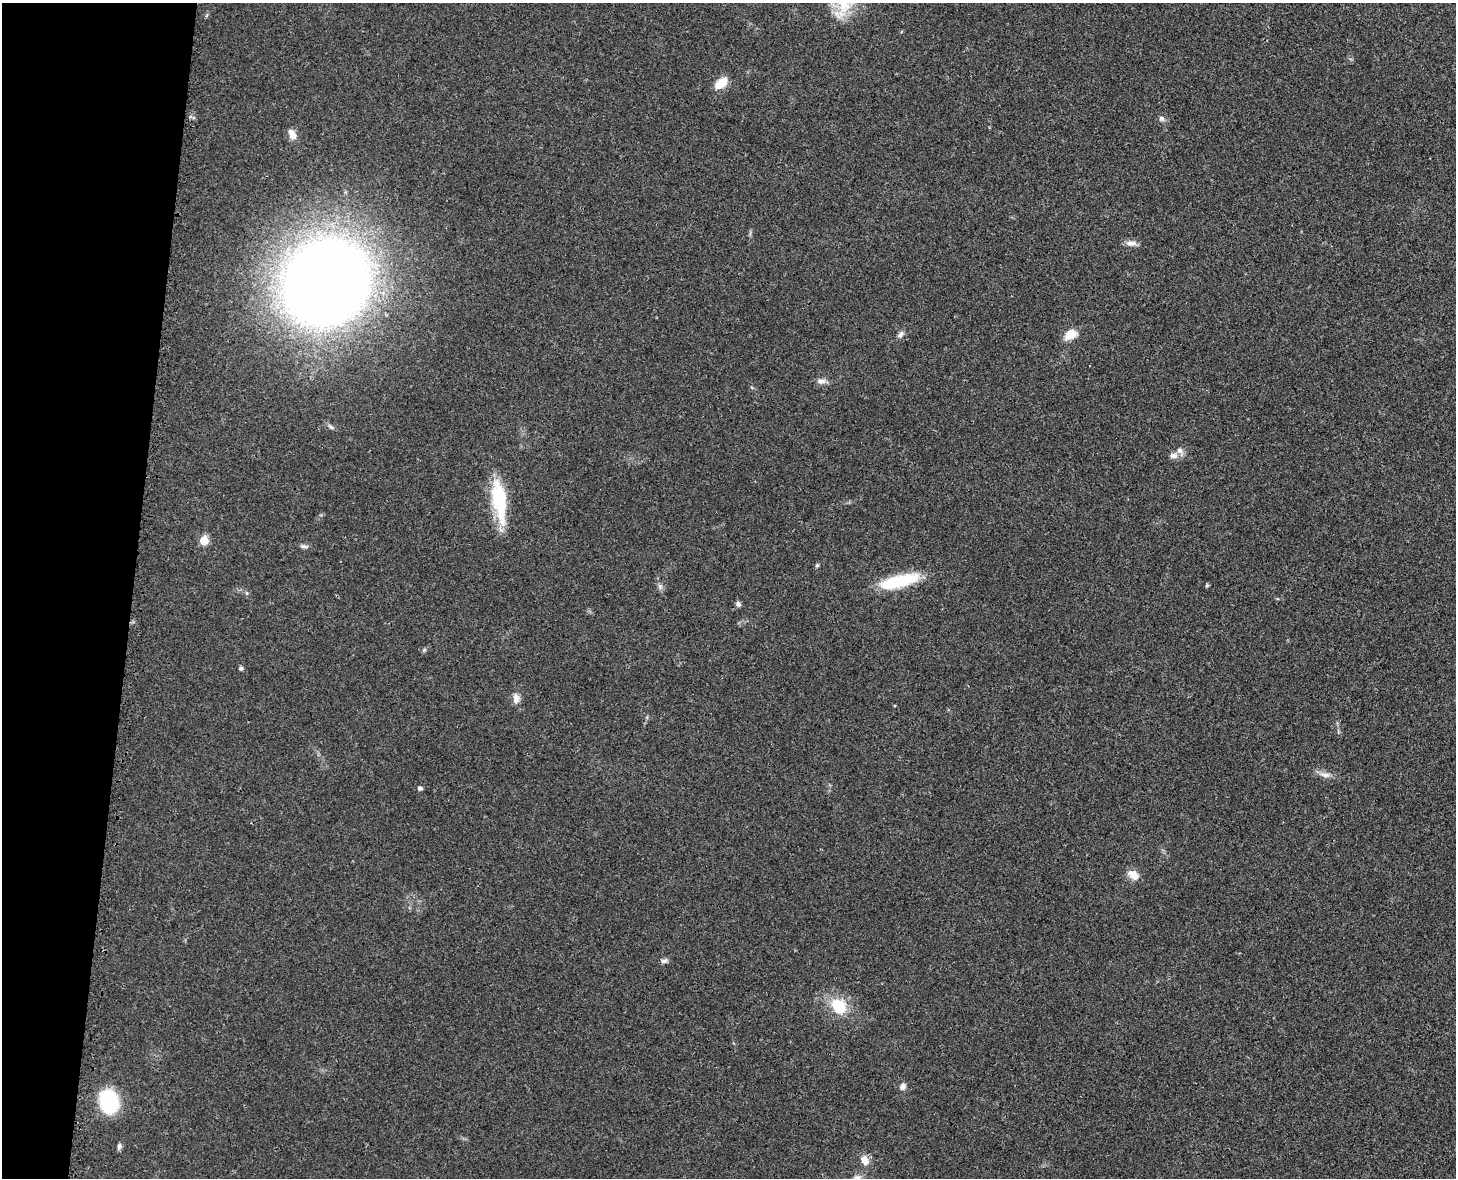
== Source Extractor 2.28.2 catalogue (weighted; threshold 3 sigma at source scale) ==
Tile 7 of 3 x 4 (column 1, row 3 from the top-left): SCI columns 193-1646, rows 1262-2437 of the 4860 x 4873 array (HDU 1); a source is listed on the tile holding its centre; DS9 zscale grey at full resolution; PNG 1458 x 1180 px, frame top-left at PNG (2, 3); no overlay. Shown black and unused: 9% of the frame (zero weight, under 3 of 4 exposures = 8% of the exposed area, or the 3 px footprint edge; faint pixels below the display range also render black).
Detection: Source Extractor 2.28.2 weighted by HDU 2 'WHT'; one run over the whole footprint, this tile lists its part. Background 0.0215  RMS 0.0034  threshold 0.0155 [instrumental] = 3 sigma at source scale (4.5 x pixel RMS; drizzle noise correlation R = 1.50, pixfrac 1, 0.05/0.05 arcsec/px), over >= 5 px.
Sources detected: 33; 1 inside a brighter listed object's ellipse — not listed separately; the other 32 listed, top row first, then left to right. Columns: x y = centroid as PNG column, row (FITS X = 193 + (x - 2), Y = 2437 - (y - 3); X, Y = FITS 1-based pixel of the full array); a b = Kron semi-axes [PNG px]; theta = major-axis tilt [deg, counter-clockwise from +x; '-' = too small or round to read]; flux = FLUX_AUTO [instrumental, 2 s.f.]
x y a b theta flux
844 6 23 19 77 11
721 83 15 8 40 5.6
1161 118 8 6 -46 0.95
293 135 12 9 -40 2.2
1131 243 14 7 -3 1.9
326 283 63 55 42 540
901 334 10 6 57 1.1
1071 334 16 10 31 4.2
821 381 12 6 1 1.7
330 427 10 4 -44 0.77
1173 456 12 7 -5 1.7
499 500 53 15 -81 18
204 541 6 5 - 8.6
304 546 10 5 -11 0.88
817 565 5 5 - 0.43
899 581 47 13 14 16
1207 585 6 3 72 0.4
660 586 8 5 -79 0.9
246 593 5 3 - 0.42
738 604 6 6 - 0.92
241 668 5 5 - 0.65
516 698 15 8 -86 2
1325 775 14 6 -7 1.8
420 788 5 4 - 0.88
1133 875 14 9 -37 3.3
664 961 10 6 21 0.94
839 1006 23 17 -41 9.8
903 1086 8 7 - 1.3
109 1102 19 14 -78 30
119 1146 7 6 - 0.96
865 1160 14 9 -66 2.9
856 1178 19 7 31 2.6
Isophote crosses this tile's border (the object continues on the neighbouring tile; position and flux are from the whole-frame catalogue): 2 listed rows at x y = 844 6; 856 1178